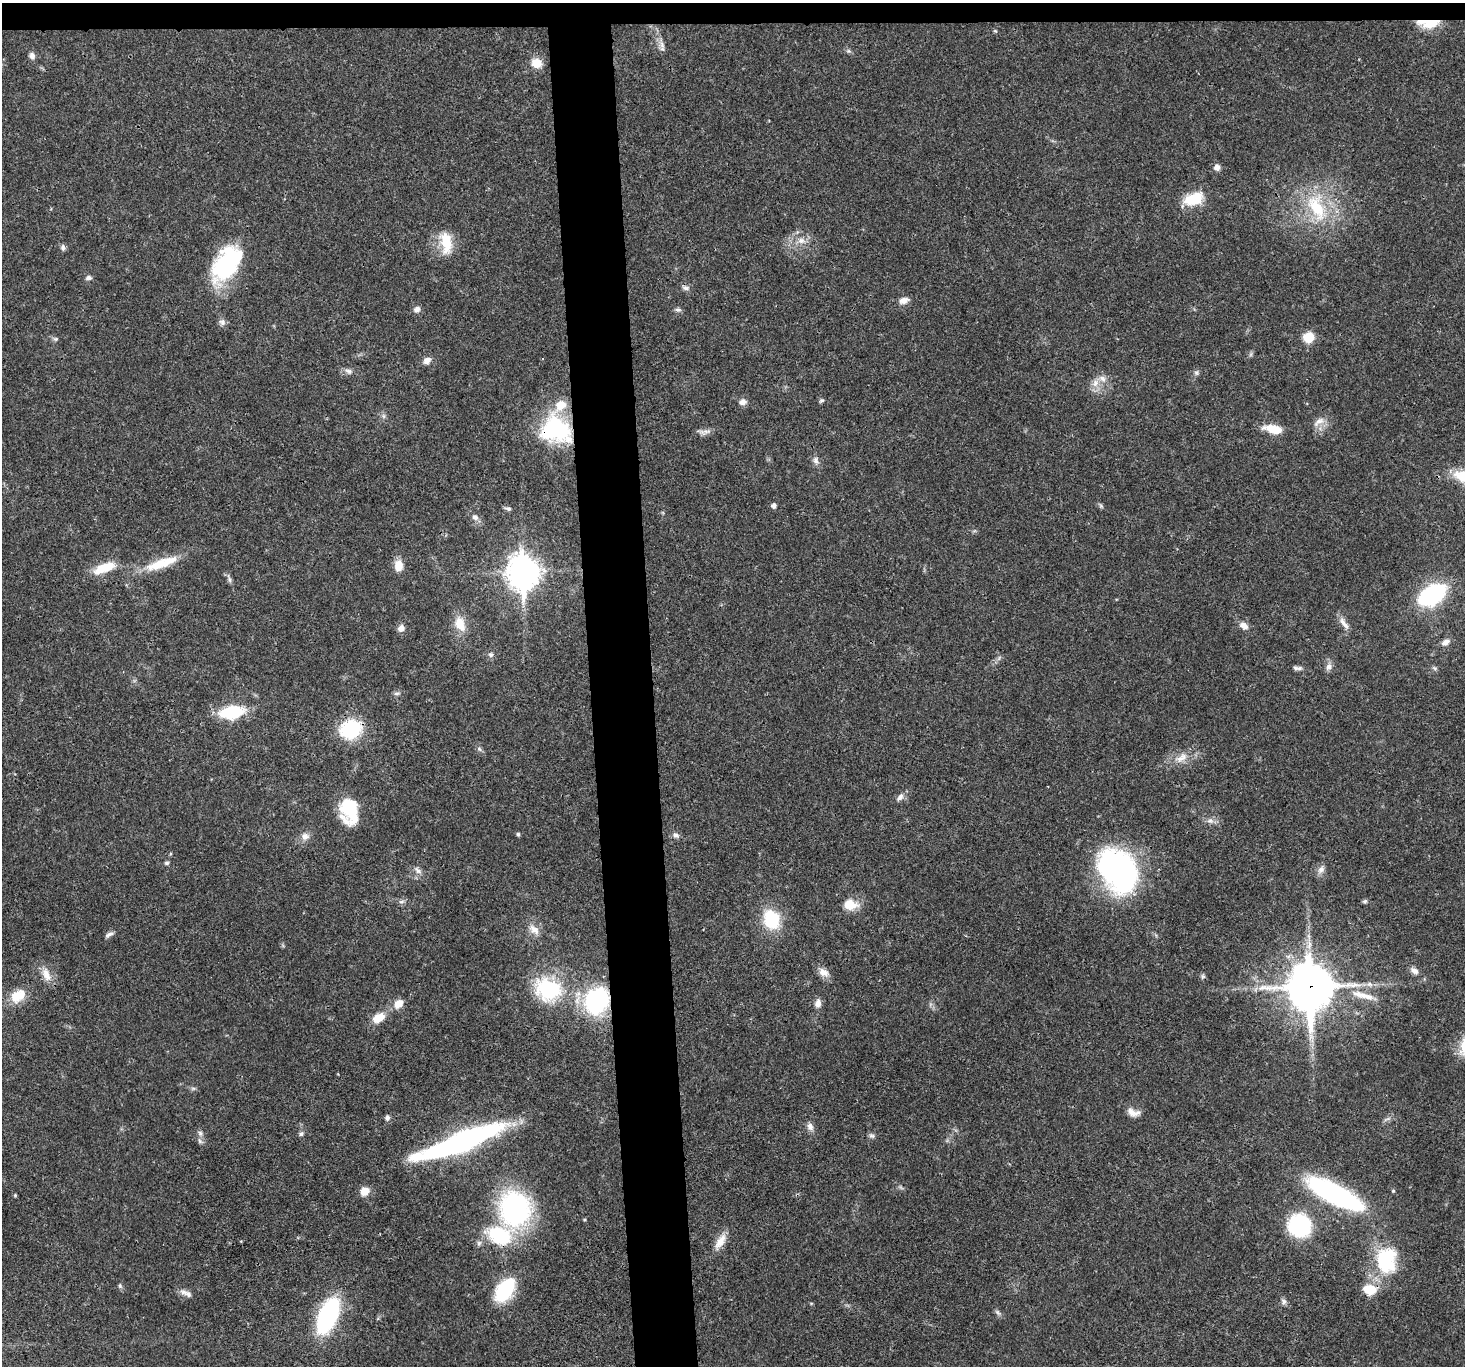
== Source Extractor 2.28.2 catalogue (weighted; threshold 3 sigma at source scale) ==
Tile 2 of 3 x 3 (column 2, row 1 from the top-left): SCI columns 1465-2927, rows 2876-4239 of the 4390 x 4366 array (HDU 1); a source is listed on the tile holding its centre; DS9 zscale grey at full resolution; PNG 1467 x 1368 px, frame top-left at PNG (2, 3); no overlay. Shown black and unused: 6% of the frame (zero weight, under 3 of 4 exposures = <1% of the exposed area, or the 3 px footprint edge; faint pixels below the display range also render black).
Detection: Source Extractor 2.28.2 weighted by HDU 2 'WHT'; one run over the whole footprint, this tile lists its part. Background 0.0299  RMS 0.0024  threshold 0.0107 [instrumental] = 3 sigma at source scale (4.5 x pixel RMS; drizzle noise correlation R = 1.50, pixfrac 1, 0.05/0.05 arcsec/px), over >= 5 px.
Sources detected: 114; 2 inside a brighter object's white glare — not listed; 5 inside a brighter listed object's ellipse — not listed separately; the other 107 listed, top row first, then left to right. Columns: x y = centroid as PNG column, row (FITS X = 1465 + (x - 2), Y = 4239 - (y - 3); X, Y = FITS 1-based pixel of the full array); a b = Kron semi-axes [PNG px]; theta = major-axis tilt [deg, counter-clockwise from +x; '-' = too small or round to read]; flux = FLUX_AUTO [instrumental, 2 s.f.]
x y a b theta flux
1429 23 23 9 2 6.3
662 45 11 6 -77 1.2
32 56 9 7 -72 1
536 63 15 12 -19 2.8
1217 167 7 6 - 1.3
1193 199 22 13 20 7.2
1316 208 40 18 -62 13
801 241 10 8 13 1.6
446 242 29 14 -84 6
63 247 7 6 - 0.73
226 265 43 25 62 23
88 278 7 5 9 0.77
685 288 10 6 -8 0.74
904 300 11 7 17 1.6
417 309 9 7 28 0.95
678 310 9 5 -7 0.57
222 322 9 8 - 0.94
1308 337 10 10 - 4.4
56 339 7 5 0 0.48
427 360 9 7 33 1.4
348 371 11 7 -19 0.95
1196 373 7 6 - 0.54
1095 383 12 8 63 1.8
821 400 7 4 37 0.38
743 402 10 8 15 1.2
384 416 7 4 -89 0.49
1318 422 17 7 41 1.7
1273 429 19 8 -11 5.2
556 430 37 30 -22 22
706 431 12 5 -5 0.99
816 460 9 7 -66 0.98
774 506 5 5 - 0.98
1101 506 7 4 -19 0.41
508 509 9 5 -13 0.56
475 517 8 7 - 1
155 565 27 13 17 5.2
399 565 13 10 -89 2.7
105 568 28 10 21 5.6
523 572 13 11 -85 320
230 580 9 4 -89 0.55
1432 595 19 11 32 39
1344 623 20 6 -53 1.6
460 624 18 11 -66 4.1
1244 626 12 7 -35 1.5
401 628 9 8 - 1.1
1446 642 11 7 21 1.2
491 655 7 7 - 0.69
1329 667 9 8 - 1.1
1297 668 13 5 -2 0.79
1434 668 6 5 - 0.43
397 693 7 5 0 0.56
232 712 22 11 9 14
351 729 20 17 18 16
479 749 7 5 -46 0.52
1181 758 21 10 27 3
900 797 12 6 48 1.1
349 810 29 19 -85 12
1210 821 10 4 1 0.88
518 834 5 4 - 0.35
676 835 10 7 -13 0.84
305 836 11 9 6 1.4
166 863 7 5 15 0.41
1321 869 11 8 52 1.2
418 870 12 6 -47 1
1118 870 41 31 -54 68
401 901 8 4 9 0.51
1365 901 7 5 16 0.45
850 905 17 12 -6 3.8
771 919 18 15 -72 12
534 930 17 10 -43 2.2
109 934 11 5 27 0.81
1414 971 12 7 -31 1.2
824 972 14 9 -27 1.8
46 974 21 10 -69 2.8
1310 987 17 15 -86 770
548 989 35 28 -10 19
1363 995 37 8 -15 3.9
18 996 22 15 37 4.6
596 1002 23 19 -50 26
818 1003 12 8 83 1.2
399 1004 11 8 44 2.6
378 1018 15 9 31 3.7
193 1088 7 4 0 0.43
1133 1112 17 9 -13 1.9
387 1118 6 6 - 0.78
1387 1119 11 3 26 0.49
810 1127 11 8 -68 1.2
200 1133 8 6 -74 0.73
301 1134 7 6 - 0.54
872 1136 8 6 -29 0.61
461 1142 85 16 21 61
365 1191 10 8 41 2.6
1393 1191 4 4 - 0.27
1335 1194 57 17 -27 47
15 1195 4 4 - 0.27
515 1209 31 27 -89 46
1299 1225 26 25 - 17
499 1235 24 16 -22 17
720 1241 24 10 59 2.9
1386 1260 32 24 85 17
120 1286 7 5 -78 0.45
1370 1289 10 8 -10 7.1
505 1290 23 15 55 16
184 1292 12 8 -31 1.4
1284 1301 8 7 - 0.73
997 1312 8 4 -45 0.53
328 1315 27 13 68 42
Overlapping masked pixels (flux is a lower limit): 5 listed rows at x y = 1429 23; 556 430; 351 729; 1310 987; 596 1002